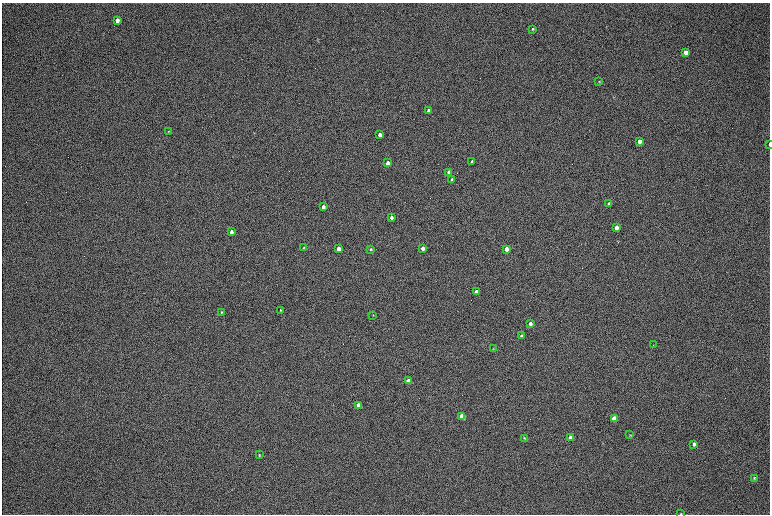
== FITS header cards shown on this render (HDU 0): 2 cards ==
NAXIS1  =                 1536 / length of data axis 1
NAXIS2  =                 1024 / length of data axis 2

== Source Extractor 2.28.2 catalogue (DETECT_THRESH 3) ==
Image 1536 x 1024 px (HDU 0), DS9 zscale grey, zoomed out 1/2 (1 PNG px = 2 x 2 image px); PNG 772 x 516 px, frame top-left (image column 1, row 1023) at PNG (2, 3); each listed source drawn as its Kron ellipse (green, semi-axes under 4 px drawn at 4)
Background 170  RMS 20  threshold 60.2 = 3 sigma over >= 5 px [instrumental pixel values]
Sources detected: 42; all 42 listed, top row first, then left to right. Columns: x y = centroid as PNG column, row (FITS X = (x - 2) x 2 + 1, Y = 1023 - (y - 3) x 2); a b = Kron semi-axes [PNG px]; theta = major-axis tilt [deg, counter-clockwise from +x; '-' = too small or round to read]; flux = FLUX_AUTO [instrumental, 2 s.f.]
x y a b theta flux
117 20 4 3 - 20000
533 29 3 2 - 5000
686 53 4 3 - 23000
599 82 3 2 - 3100
429 111 3 3 - 54000
169 131 3 3 - 2800
380 135 3 3 - 25000
639 141 4 3 - 30000
769 144 3 1 - 2500
472 162 3 3 - 14000
388 163 3 3 - 43000
449 172 3 3 - 30000
452 180 3 3 - 6700
609 204 3 3 - 8800
323 207 3 3 - 23000
391 217 3 3 - 15000
616 227 3 3 - 24000
231 232 3 3 - 18000
304 248 3 2 - 3300
423 248 3 3 - 33000
339 249 3 3 - 44000
371 249 3 2 - 4000
506 249 3 3 - 40000
476 292 3 3 - 40000
280 310 4 2 - 2700
222 312 4 3 - 3900
373 315 3 2 - 2200
530 323 3 3 - 18000
521 336 3 3 - 5800
653 345 3 2 - 1500
493 349 3 3 - 2300
408 381 3 3 - 110000
358 405 3 3 - 68000
462 417 4 3 - 170000
614 419 4 3 - 110000
630 435 4 3 - 2700
524 438 3 3 - 3000
571 438 4 3 - 82000
694 444 4 3 - 11000
259 455 3 3 - 2900
754 478 4 3 - 4500
681 513 3 3 - 2300
At the frame edge (FLAGS 8, measured only in part): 2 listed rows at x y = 769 144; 681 513